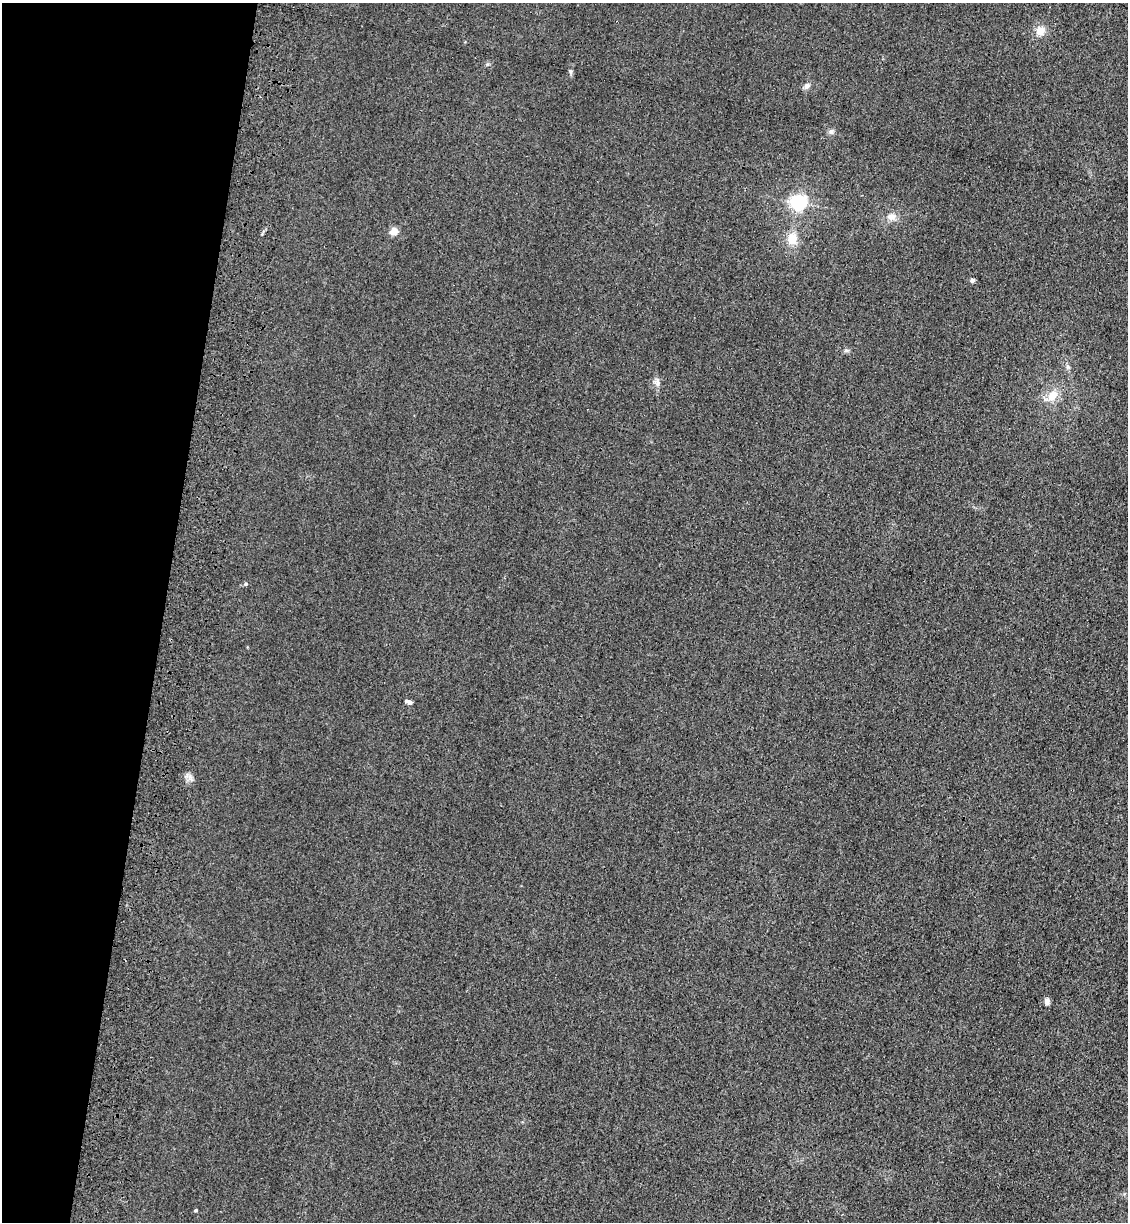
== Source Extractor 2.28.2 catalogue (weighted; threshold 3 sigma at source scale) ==
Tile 9 of 4 x 4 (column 1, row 3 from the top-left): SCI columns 234-1359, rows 1245-2464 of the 5085 x 4929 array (HDU 1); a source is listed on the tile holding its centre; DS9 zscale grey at full resolution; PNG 1130 x 1224 px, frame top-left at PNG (2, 3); no overlay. Shown black and unused: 14% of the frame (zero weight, under 3 of 4 exposures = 6% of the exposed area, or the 3 px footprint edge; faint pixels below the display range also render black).
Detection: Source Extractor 2.28.2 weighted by HDU 2 'WHT'; one run over the whole footprint, this tile lists its part. Background 0.0311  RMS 0.0056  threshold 0.0251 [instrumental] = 3 sigma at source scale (4.5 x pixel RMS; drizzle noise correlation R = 1.50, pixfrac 1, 0.05/0.05 arcsec/px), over >= 5 px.
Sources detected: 16; all 16 listed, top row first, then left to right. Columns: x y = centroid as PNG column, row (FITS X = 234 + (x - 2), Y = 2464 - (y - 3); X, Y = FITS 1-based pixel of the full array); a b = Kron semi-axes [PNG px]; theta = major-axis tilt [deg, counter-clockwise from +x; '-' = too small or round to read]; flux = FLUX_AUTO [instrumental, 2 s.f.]
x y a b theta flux
1040 31 11 11 - 5.6
806 86 9 7 35 2.2
831 131 7 7 - 1.7
798 202 6 6 - 160
891 217 12 9 7 4
394 231 10 8 35 3.9
792 239 16 12 87 8.5
972 280 5 4 - 2.2
846 350 7 4 0 1
1068 367 6 5 - 1.2
657 382 11 9 -52 2.7
1053 395 17 12 45 8.3
246 584 6 4 22 0.9
409 702 7 4 -19 3.3
1047 1001 8 7 - 2
195 1210 4 4 - 0.83
Unlisted compact peaks at least as high as the median listed source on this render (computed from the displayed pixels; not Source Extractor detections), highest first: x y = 570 71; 190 777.